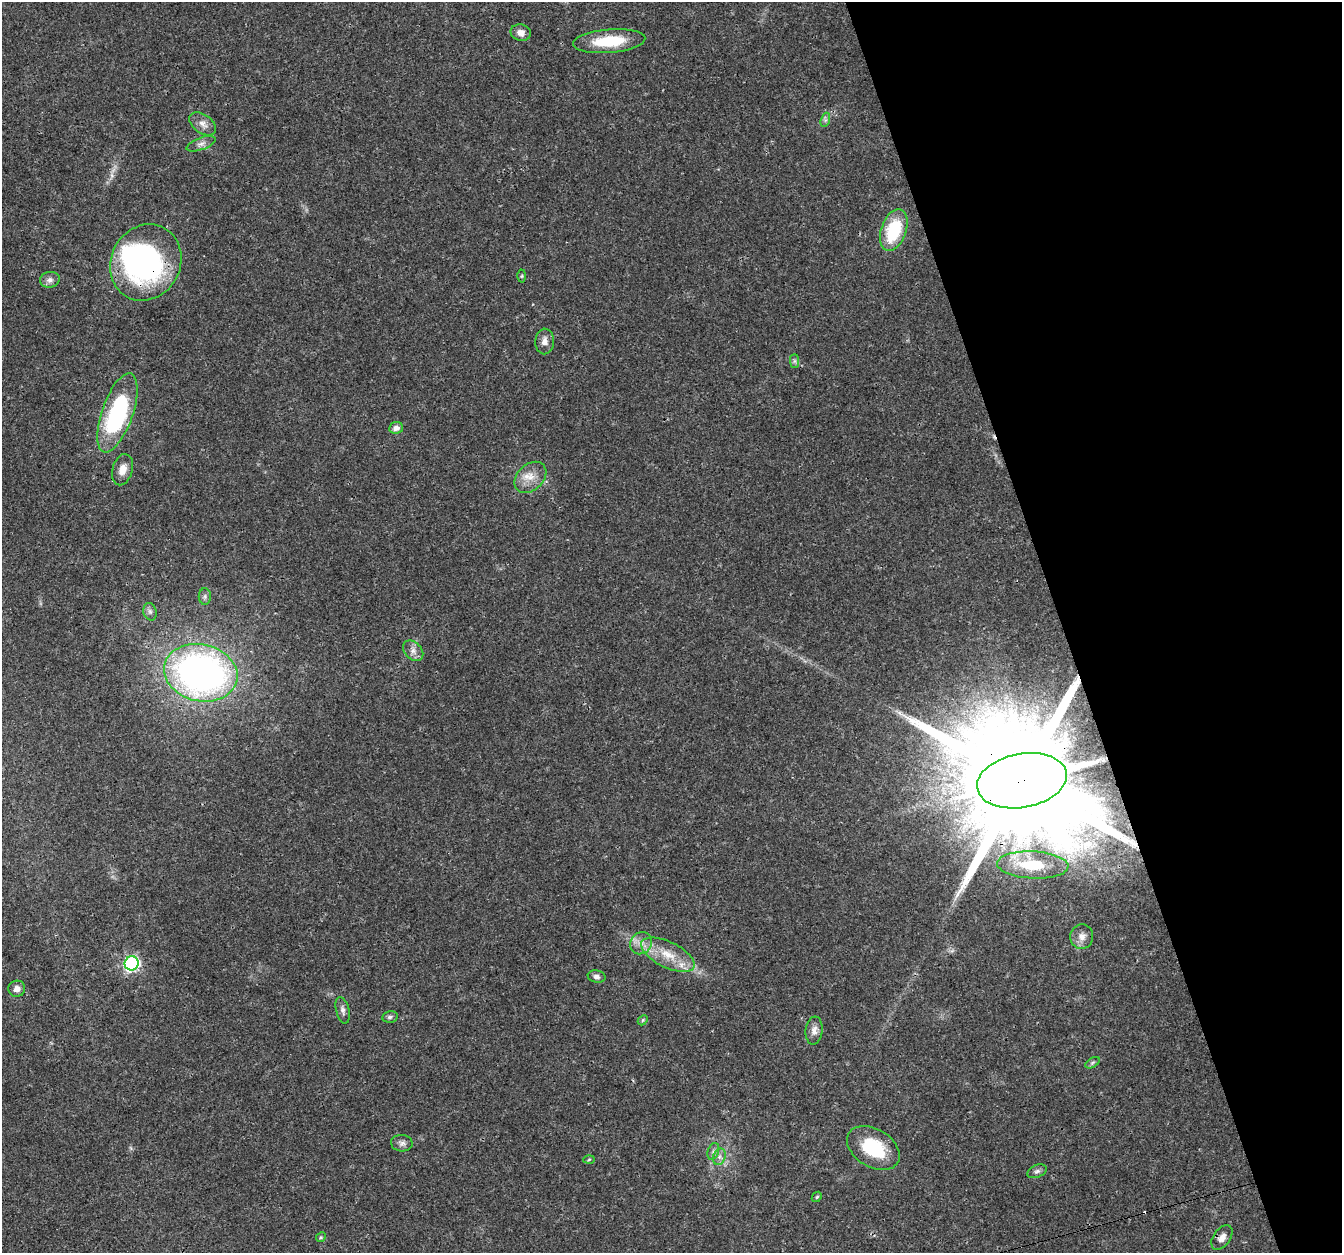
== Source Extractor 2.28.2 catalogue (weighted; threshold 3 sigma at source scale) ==
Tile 12 of 4 x 4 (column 4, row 3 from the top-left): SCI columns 4019-5358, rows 1367-2617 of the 5358 x 5181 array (HDU 1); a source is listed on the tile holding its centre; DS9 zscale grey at full resolution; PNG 1344 x 1255 px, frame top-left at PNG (2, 2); each listed source drawn as its Kron ellipse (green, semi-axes under 4 px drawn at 4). Shown black and unused: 21% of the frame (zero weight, under 3 of 4 exposures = <1% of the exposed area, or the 3 px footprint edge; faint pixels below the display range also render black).
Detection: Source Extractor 2.28.2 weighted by HDU 2 'WHT'; one run over the whole footprint, this tile lists its part. Background 0.0264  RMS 0.002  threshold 0.0088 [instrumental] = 3 sigma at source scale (4.5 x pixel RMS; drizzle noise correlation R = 1.50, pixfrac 1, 0.0396/0.0396 arcsec/px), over >= 5 px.
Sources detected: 43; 1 inside a brighter object's white glare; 1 cosmic-ray / hot-pixel residue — neither listed nor drawn; the other 41 listed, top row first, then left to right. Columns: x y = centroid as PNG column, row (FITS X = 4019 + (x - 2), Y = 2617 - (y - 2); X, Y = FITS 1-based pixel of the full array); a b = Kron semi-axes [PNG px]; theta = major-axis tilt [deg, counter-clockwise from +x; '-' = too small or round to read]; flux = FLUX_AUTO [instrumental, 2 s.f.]
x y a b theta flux
521 33 10 8 -14 1.4
609 41 36 11 5 8.1
825 120 7 4 71 0.45
203 124 15 9 -35 1.4
201 144 15 6 20 0.93
894 230 22 12 70 11
146 262 39 34 61 47
522 276 6 4 89 0.28
50 280 10 8 10 0.93
545 341 13 9 89 1.3
794 361 7 4 -90 0.41
117 413 41 15 71 26
396 428 7 6 - 1.1
122 470 16 10 74 2
530 477 18 13 43 2.8
205 596 8 6 90 0.55
150 612 9 6 -74 0.63
413 651 12 8 -45 1.2
201 673 37 28 -13 88
1022 781 45 27 11 12000
1033 865 36 13 -3 7.2
1082 937 12 11 - 1.6
641 943 12 10 48 1.7
668 955 29 13 -26 5.1
132 963 7 7 - 40
597 976 9 6 -11 0.67
17 989 8 8 - 1.1
343 1010 13 6 -75 0.83
390 1017 8 5 11 0.5
643 1020 6 4 47 0.27
814 1031 14 8 84 1.2
1092 1063 8 4 31 0.38
402 1143 11 8 -4 0.87
873 1148 29 19 -32 9.7
713 1151 9 5 71 0.63
719 1157 8 6 72 0.81
589 1159 5 3 - 0.21
1037 1171 10 6 23 0.62
817 1197 6 4 44 0.28
321 1237 5 4 - 0.25
1222 1237 14 8 54 1.3
Overlapping masked pixels (flux is a lower limit): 2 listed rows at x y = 146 262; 1022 781